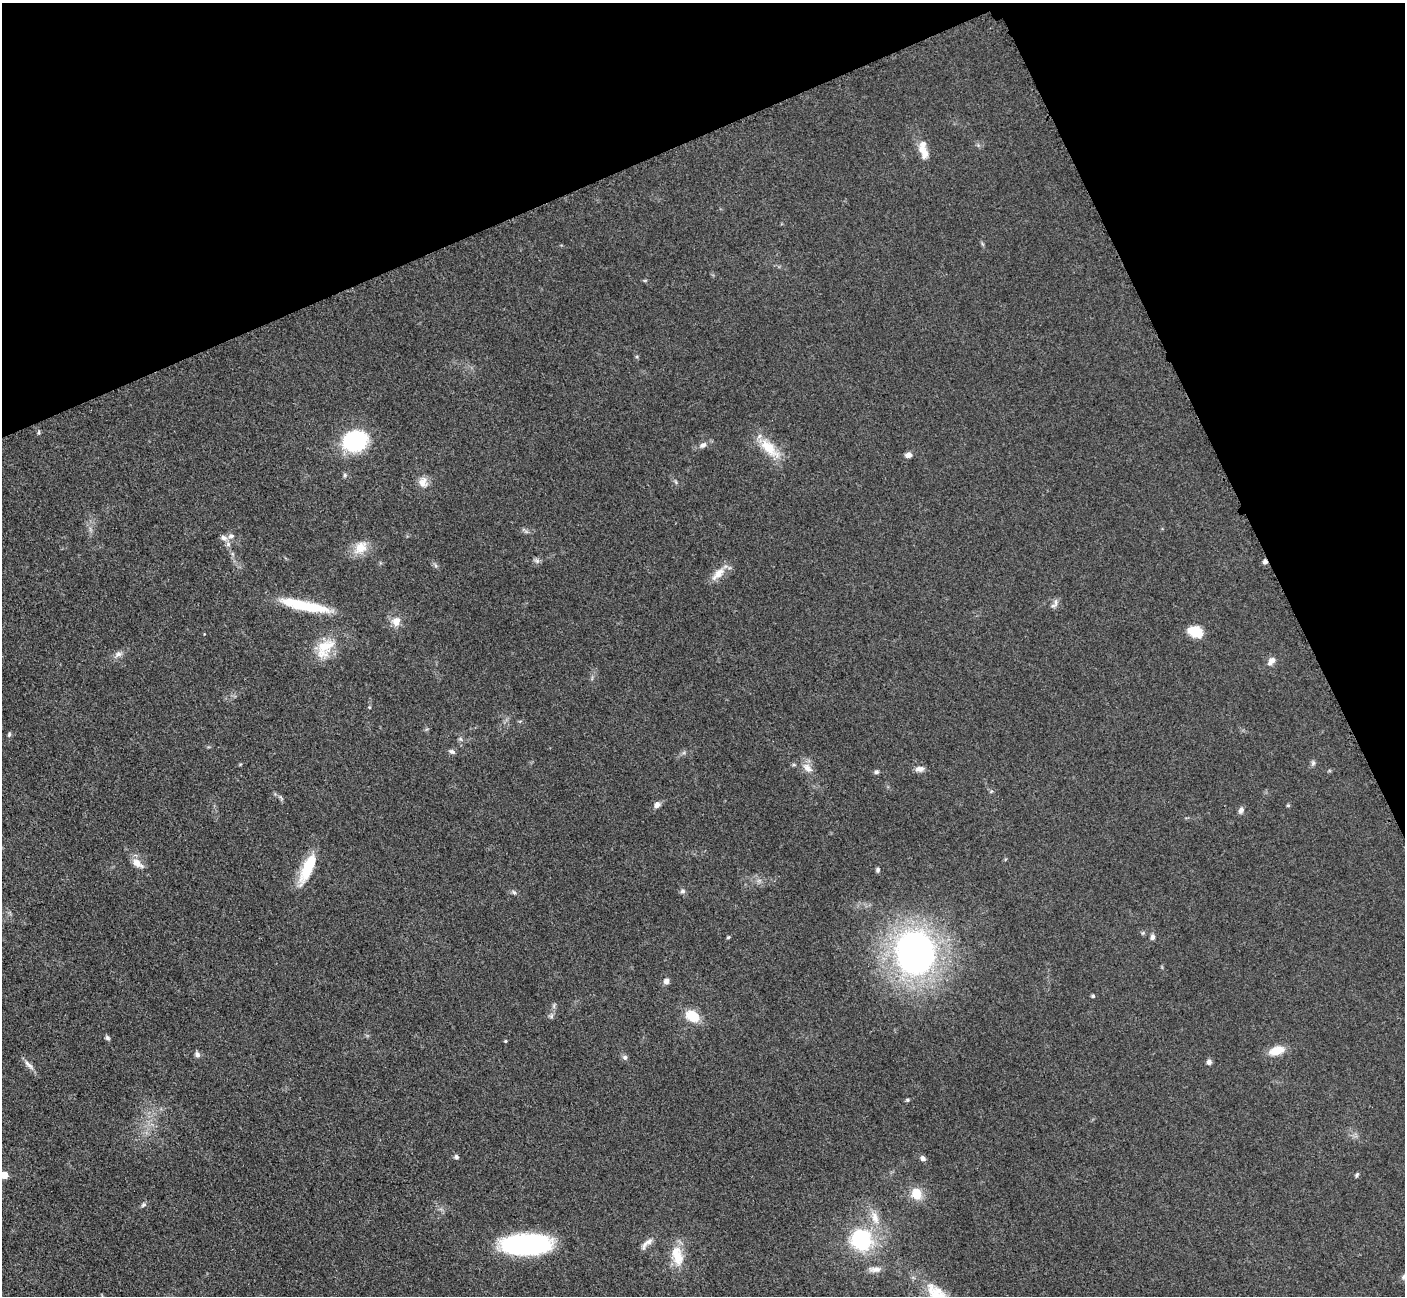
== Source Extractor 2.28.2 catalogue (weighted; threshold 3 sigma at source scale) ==
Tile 3 of 4 x 4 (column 3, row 1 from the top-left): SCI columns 2827-4229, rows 4179-5472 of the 5699 x 5661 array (HDU 1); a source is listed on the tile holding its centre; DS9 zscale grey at full resolution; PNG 1407 x 1298 px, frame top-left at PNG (2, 3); no overlay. Shown black and unused: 22% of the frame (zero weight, under 3 of 5 exposures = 4% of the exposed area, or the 3 px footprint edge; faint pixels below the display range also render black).
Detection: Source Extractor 2.28.2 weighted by HDU 2 'WHT'; one run over the whole footprint, this tile lists its part. Background 0.0529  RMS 0.0055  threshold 0.0249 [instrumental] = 3 sigma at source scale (4.5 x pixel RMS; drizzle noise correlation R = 1.50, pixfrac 1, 0.05/0.05 arcsec/px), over >= 5 px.
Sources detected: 70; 1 cosmic-ray / hot-pixel residue — not listed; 4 inside a brighter listed object's ellipse — not listed separately; the other 65 listed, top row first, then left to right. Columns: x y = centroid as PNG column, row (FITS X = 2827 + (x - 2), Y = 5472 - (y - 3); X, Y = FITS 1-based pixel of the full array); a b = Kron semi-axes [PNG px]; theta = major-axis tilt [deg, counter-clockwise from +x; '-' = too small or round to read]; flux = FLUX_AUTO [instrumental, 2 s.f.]
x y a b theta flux
923 150 22 10 -67 7.8
39 432 6 4 89 0.8
355 441 25 21 16 45
703 445 10 7 26 2.5
769 448 35 14 -44 15
908 455 7 6 - 2.8
345 475 6 5 - 1.1
423 482 15 12 -87 4.9
676 482 6 4 -71 0.81
224 538 9 7 -19 2.4
360 548 20 15 45 8.8
537 561 7 6 - 1.5
718 574 22 9 45 6.8
1056 602 12 5 -88 2.1
304 606 61 11 -12 28
396 621 13 11 68 5.4
1195 631 16 11 -22 13
325 648 31 19 54 17
118 654 10 7 27 2.5
1271 661 12 7 44 3.7
9 734 6 4 70 0.93
452 751 9 6 -19 1.6
1313 763 7 6 - 1.3
794 765 6 4 -18 0.76
807 768 17 10 -46 5
919 769 12 7 0 2.8
876 772 6 5 - 1.2
991 791 6 3 20 0.68
657 804 7 6 - 2.8
1288 805 5 4 - 0.67
1241 810 8 6 72 2
137 863 16 8 -35 5.6
307 868 38 11 66 20
878 870 6 5 - 1.2
682 891 7 7 - 1.6
514 892 7 5 -23 1.2
728 937 5 4 - 0.72
1152 937 8 5 90 1.8
915 952 34 29 -87 270
666 981 7 6 - 2.4
1093 996 4 4 - 0.91
554 1006 8 4 -90 1.2
551 1016 7 6 - 1.3
692 1016 8 6 -30 24
107 1038 6 5 - 1.2
505 1041 4 3 - 0.66
1276 1051 17 9 16 10
197 1054 8 6 -58 1.8
625 1057 7 7 - 1.5
1209 1062 6 6 - 1.8
30 1065 14 6 -49 2.9
907 1100 4 4 - 0.92
456 1157 6 5 - 1.3
923 1158 7 5 -42 2.1
4 1175 5 5 - 12
1357 1175 6 4 60 0.96
917 1194 13 11 -62 10
144 1205 8 5 36 1.2
875 1218 20 9 -72 7.6
862 1240 19 18 - 48
647 1242 20 7 39 3.7
526 1244 53 21 2 79
678 1256 23 16 -79 13
875 1269 18 7 1 3.6
1404 1276 8 5 42 1.5
Isophote crosses this tile's border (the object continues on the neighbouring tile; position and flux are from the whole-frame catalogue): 2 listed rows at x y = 4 1175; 1404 1276